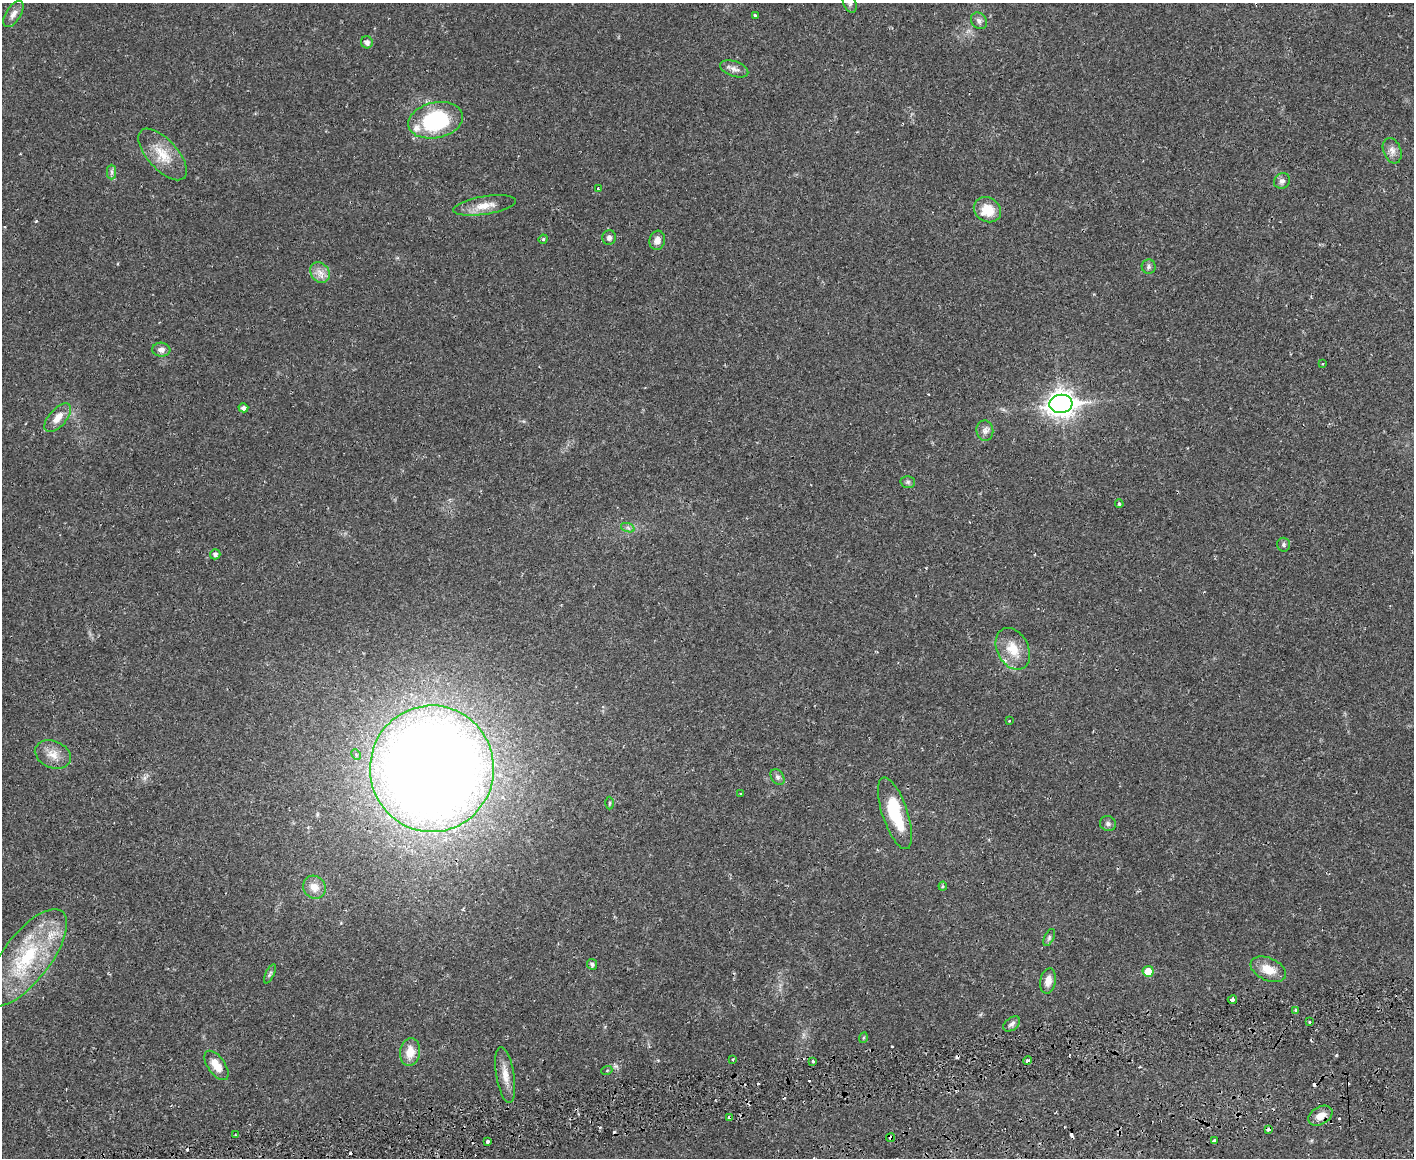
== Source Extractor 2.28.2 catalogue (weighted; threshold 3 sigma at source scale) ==
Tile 5 of 3 x 4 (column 2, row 2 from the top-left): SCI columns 1588-2999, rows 2405-3560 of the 4710 x 4807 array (HDU 1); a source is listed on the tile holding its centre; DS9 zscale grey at full resolution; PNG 1416 x 1160 px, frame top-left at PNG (2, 3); each listed source drawn as its Kron ellipse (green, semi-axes under 4 px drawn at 4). Shown black and unused: <1% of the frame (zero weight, under 2 of 3 exposures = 5% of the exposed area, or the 3 px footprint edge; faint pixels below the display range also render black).
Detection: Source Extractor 2.28.2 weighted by HDU 2 'WHT'; one run over the whole footprint, this tile lists its part. Background 0.0166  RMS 0.0033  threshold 0.0148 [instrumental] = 3 sigma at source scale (4.5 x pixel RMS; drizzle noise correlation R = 1.50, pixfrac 1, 0.05/0.05 arcsec/px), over >= 5 px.
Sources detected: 81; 11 cosmic-ray / hot-pixel residue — neither listed nor drawn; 2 inside a brighter listed object's ellipse — not listed separately; the other 68 listed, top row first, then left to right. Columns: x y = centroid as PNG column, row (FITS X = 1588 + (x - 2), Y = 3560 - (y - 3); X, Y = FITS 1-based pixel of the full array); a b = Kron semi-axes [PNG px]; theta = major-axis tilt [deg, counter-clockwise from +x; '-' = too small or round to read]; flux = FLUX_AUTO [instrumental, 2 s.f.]
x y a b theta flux
850 3 10 6 -69 0.95
13 14 15 7 57 2
755 15 3 3 - 0.4
979 21 9 7 -50 1.2
367 42 6 6 - 1.4
734 69 15 7 -19 1.8
436 120 28 18 12 32
1392 151 13 8 -69 2
163 154 32 15 -48 7.8
112 172 7 4 -90 0.77
1282 181 8 7 - 1.2
598 189 3 3 - 0.66
485 205 31 9 9 4.9
987 210 14 12 -32 6.3
609 238 7 7 - 1.1
543 239 5 4 - 0.46
657 240 9 7 80 2
1149 266 7 7 - 0.87
320 272 11 9 -57 2.4
161 350 9 7 -5 1.5
1323 364 4 3 - 0.31
1061 404 11 9 6 310
243 408 5 4 - 1
58 418 17 8 50 3.7
985 431 10 8 -82 1.5
908 482 7 6 - 0.73
1119 504 4 3 - 0.41
628 528 7 4 -19 0.76
1284 545 7 6 - 0.76
215 554 5 5 - 0.96
1013 649 22 15 -62 7
1009 721 3 2 - 0.4
53 754 19 13 -22 4.1
356 754 6 4 -63 0.62
432 769 63 62 - 700
777 777 9 6 -53 0.98
741 794 3 3 - 0.37
610 803 6 4 89 0.45
895 813 37 12 -72 17
1108 824 8 7 - 0.96
943 886 4 4 - 0.37
314 887 12 11 - 3.7
1049 938 9 5 64 0.68
26 958 59 23 52 28
592 964 5 5 - 0.82
1268 969 19 11 -25 5
1148 971 5 5 - 5.9
270 974 10 3 65 0.61
1048 981 13 7 79 2.8
1232 1000 4 3 - 1.8
1296 1010 3 3 - 1.5
1310 1022 4 2 - 0.4
1012 1024 9 6 39 1.1
863 1038 5 3 - 0.32
410 1052 14 10 82 4.8
733 1060 3 2 - 0.41
813 1061 3 3 - 0.87
1028 1061 4 3 - 1
216 1065 17 8 -55 4.8
607 1070 5 3 - 0.32
505 1075 28 9 -80 3.9
1320 1116 13 8 30 3
729 1118 4 3 - 2
1268 1130 4 3 - 1.4
235 1135 3 3 - 0.5
891 1137 4 4 - 1
487 1141 3 3 - 0.97
1214 1141 4 3 - 1.8
Overlapping masked pixels (flux is a lower limit): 5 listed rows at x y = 1232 1000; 1320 1116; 729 1118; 1268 1130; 891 1137
Isophote crosses this tile's border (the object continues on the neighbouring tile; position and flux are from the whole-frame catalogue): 1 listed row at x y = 850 3